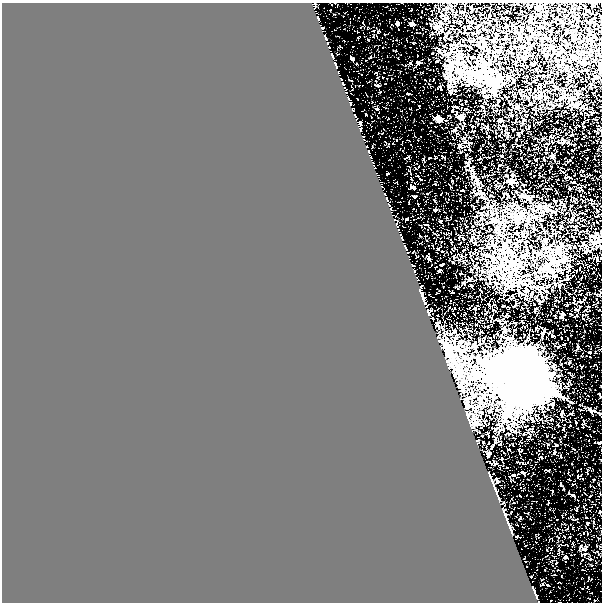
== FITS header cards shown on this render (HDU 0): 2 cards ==
NAXIS1  =                  600
NAXIS2  =                  600

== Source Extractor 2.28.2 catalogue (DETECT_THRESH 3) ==
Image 600 x 600 px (HDU 0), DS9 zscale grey, 1 PNG px = 1 image px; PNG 604 x 604 px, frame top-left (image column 1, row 600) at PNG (2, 3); no overlay
Background 0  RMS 0.0034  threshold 0.0103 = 3 sigma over >= 5 px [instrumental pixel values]
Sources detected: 107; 7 with non-positive FLUX_AUTO (blend fragments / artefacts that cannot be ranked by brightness) are not listed; the other 100 listed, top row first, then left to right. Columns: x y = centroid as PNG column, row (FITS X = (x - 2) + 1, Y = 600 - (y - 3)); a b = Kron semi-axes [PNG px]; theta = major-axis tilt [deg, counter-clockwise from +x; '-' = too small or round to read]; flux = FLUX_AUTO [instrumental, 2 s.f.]
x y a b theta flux
318 19 5 3 - 1.9
530 22 4 3 - 0.52
398 23 4 3 - 0.66
412 24 4 4 - 0.95
436 27 9 5 11 0.58
322 28 4 2 - 2.6
506 37 3 3 - 0.6
326 38 9 3 -71 4.7
493 40 4 4 - 0.27
329 47 3 3 - 0.42
332 56 8 3 -69 3.8
352 59 3 3 - 0.42
572 59 5 4 - 0.29
437 61 3 2 - 0.17
461 63 9 5 27 0.74
336 65 6 3 -68 4.1
601 65 5 3 - 0.32
476 76 18 12 -89 3.8
569 76 5 3 - 0.23
483 77 19 10 -7 4.1
341 79 4 3 - 1.8
343 85 7 3 -58 3.7
483 91 5 5 - 0.33
346 92 4 3 - 0.99
348 98 6 3 -54 0.6
456 106 3 2 - 0.16
353 109 4 3 - 0.17
461 116 5 3 - 0.83
356 117 5 3 - 0.63
439 119 4 4 - 3.1
500 120 4 3 - 1.1
360 123 3 2 - 0.085
360 129 5 3 - 2
363 136 3 2 - 0.21
364 139 3 2 - 0.52
367 146 4 3 - 0.84
369 151 4 3 - 1.4
371 156 3 3 - 1.4
371 160 3 2 - 1
373 164 4 3 - 2.4
510 180 4 4 - 1.6
382 186 3 2 - 0.07
413 187 4 3 - 0.5
385 194 3 2 - 3.9
415 196 4 2 - 0.29
387 200 4 3 - 6.3
389 205 3 3 - 2.7
391 209 3 2 - 0.6
435 209 3 3 - 0.4
391 212 2 2 - 0.24
394 215 3 2 - 0.15
407 219 3 3 - 0.5
397 226 4 3 - 2.7
496 228 9 4 45 0.57
399 230 4 3 - 4.8
401 236 13 3 -70 1.9
546 239 5 5 - 0.41
596 242 7 6 - 0.65
404 245 6 3 -58 3.9
505 246 7 6 - 0.99
558 249 11 7 -89 1.5
408 253 3 2 - 0.69
522 256 11 6 10 1.1
429 259 3 2 - 0.31
554 261 8 6 -27 1.5
412 265 3 2 - 1.6
414 270 6 3 -71 1.1
439 271 3 3 - 0.8
416 277 3 2 - 0.86
470 279 4 3 - 0.52
509 281 10 5 -26 0.95
420 283 3 2 - 1
421 288 6 4 68 3.7
526 291 3 3 - 2
422 294 8 4 -88 2.7
500 298 2 2 - 0.54
428 305 3 2 - 1
473 308 3 3 - 3.7
429 312 5 4 - 0.41
433 318 3 3 - 0.37
439 323 6 3 51 14
447 345 25 5 -22 1.8
578 347 4 3 - 0.18
446 361 3 3 - 0.72
522 379 22 18 -39 950
562 413 4 4 - 0.25
469 420 11 4 -70 0.59
477 440 3 3 - 0.33
488 454 3 3 - 0.26
523 473 4 3 - 0.18
489 474 6 3 -69 1.3
514 475 3 3 - 0.2
493 484 7 2 -71 0.4
496 492 11 2 -71 0.53
573 495 4 3 - 0.16
600 512 3 2 - 0.2
505 517 6 3 -67 2.2
509 526 9 3 -68 0.81
566 556 3 3 - 0.25
535 592 7 3 -70 1.6
At the frame edge (FLAGS 8, measured only in part): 2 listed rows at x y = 601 65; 600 512
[7 non-positive-flux detections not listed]